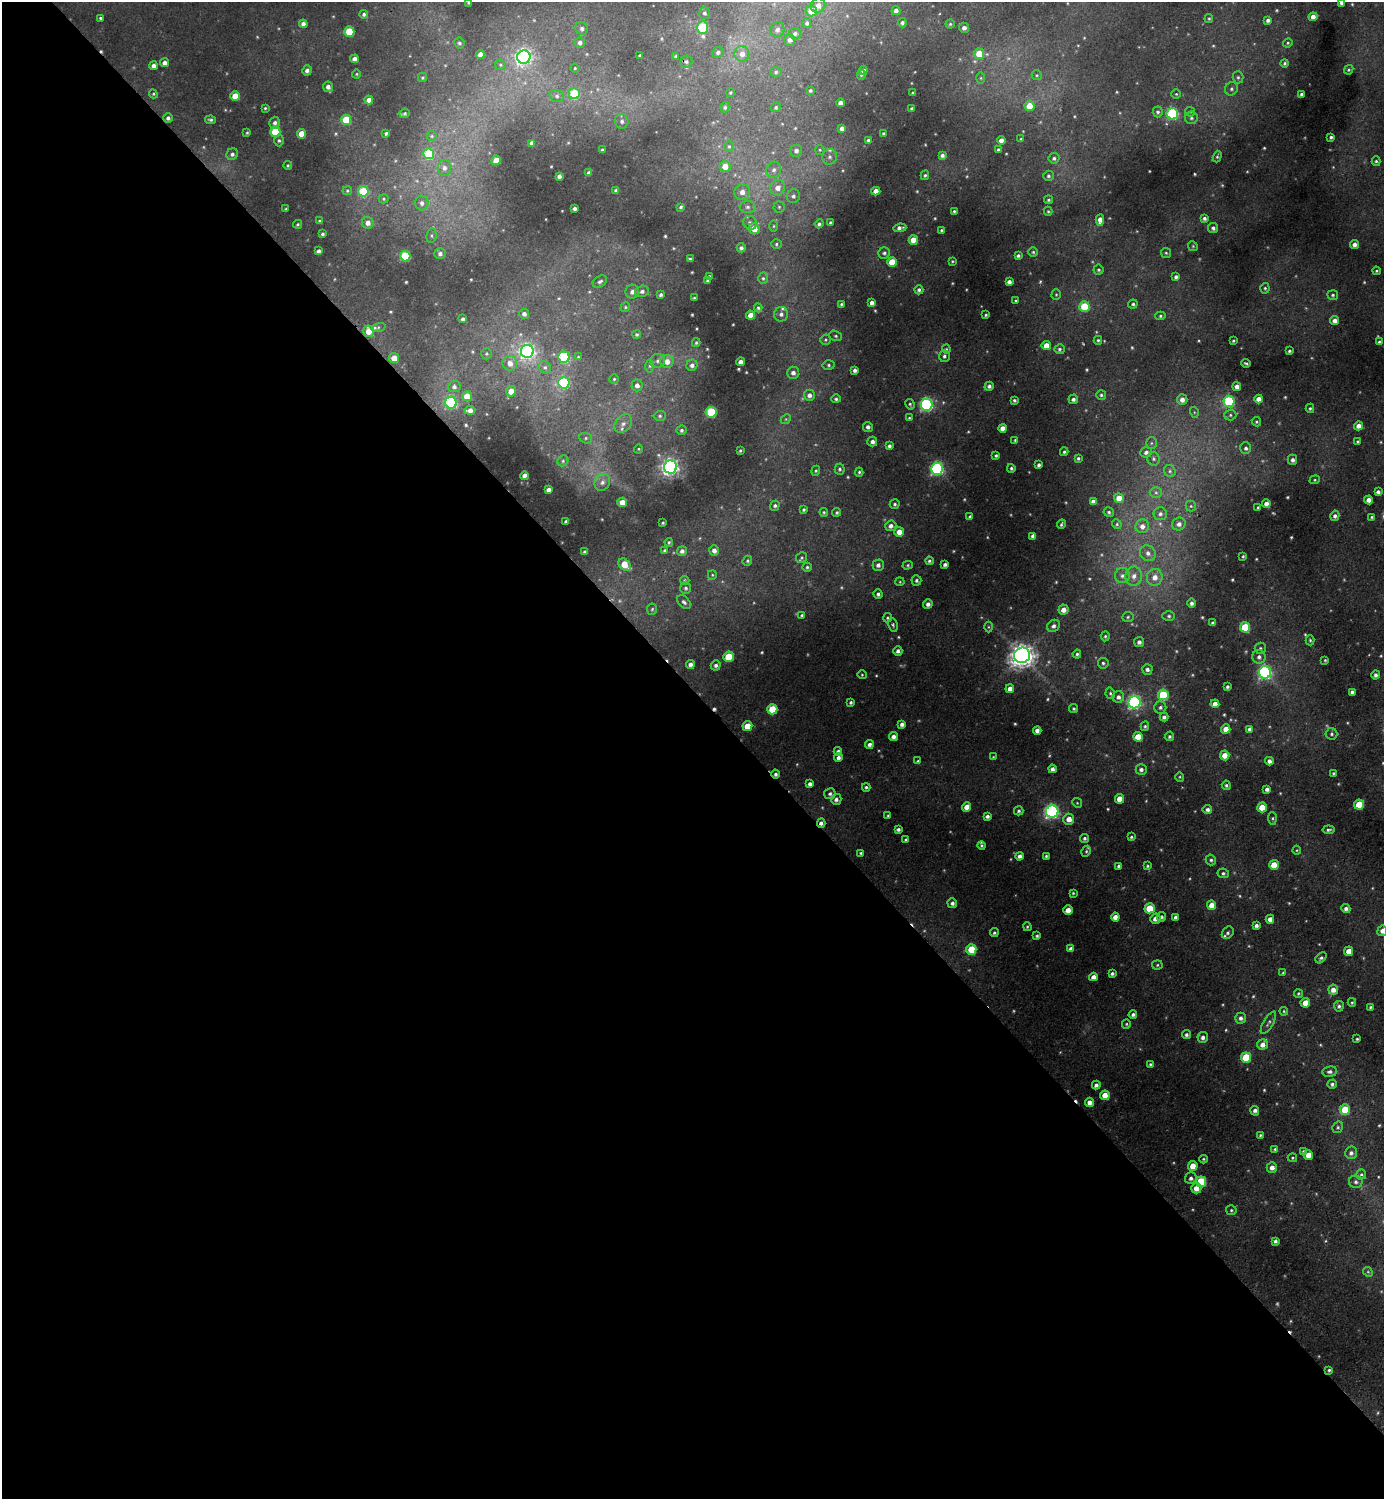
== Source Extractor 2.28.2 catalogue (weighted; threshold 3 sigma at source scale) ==
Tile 9 of 4 x 4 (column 1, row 3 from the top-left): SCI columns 164-1545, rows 1502-2998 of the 5996 x 5997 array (HDU 1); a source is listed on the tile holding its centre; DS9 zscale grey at full resolution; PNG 1386 x 1501 px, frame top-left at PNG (2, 2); each listed source drawn as its Kron ellipse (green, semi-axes under 4 px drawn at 4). Shown black and unused: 54% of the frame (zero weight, under 2 of 3 exposures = <1% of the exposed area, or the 3 px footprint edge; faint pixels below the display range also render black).
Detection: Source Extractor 2.28.2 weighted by HDU 2 'WHT'; one run over the whole footprint, this tile lists its part. Background 0.0504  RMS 0.0059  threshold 0.0267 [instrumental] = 3 sigma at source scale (4.5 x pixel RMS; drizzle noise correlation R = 1.50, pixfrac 1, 0.05/0.05 arcsec/px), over >= 5 px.
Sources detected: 600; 18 too faint to see at this stretch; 4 cosmic-ray / hot-pixel residue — neither listed nor drawn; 7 inside a brighter listed object's ellipse — not listed separately; of the other 571, all 500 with FLUX_AUTO >= 0.65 (the completeness limit of this list) listed and drawn (71 fainter detections not listed), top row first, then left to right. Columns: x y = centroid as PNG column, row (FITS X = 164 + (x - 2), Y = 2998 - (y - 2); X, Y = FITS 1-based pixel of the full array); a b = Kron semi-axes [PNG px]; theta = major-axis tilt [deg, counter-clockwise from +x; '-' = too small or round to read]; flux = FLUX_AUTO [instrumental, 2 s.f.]
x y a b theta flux
1341 2 4 3 - 2.2
468 3 4 3 - 0.66
818 5 7 7 - 4.5
811 11 5 5 - 9
896 11 4 4 - 2.6
704 13 6 5 - 1.5
364 14 4 4 - 1.4
1313 17 4 4 - 3.4
100 18 3 3 - 0.84
1209 19 4 4 - 0.77
1268 20 4 4 - 1.9
807 23 5 4 - 1.5
902 23 4 4 - 1.6
303 24 4 4 - 3.1
950 24 4 4 - 0.92
582 28 6 6 - 1.7
703 28 6 5 - 42
964 28 5 5 - 2.6
777 29 7 6 - 2.4
349 32 5 5 - 21
795 33 6 5 - 1.8
789 40 6 5 - 2.2
459 43 5 5 - 1.4
580 43 5 5 - 2
1288 43 5 4 - 0.82
718 52 5 5 - 1.6
480 54 4 4 - 4.6
742 54 8 7 - 4.5
979 54 5 5 - 13
640 55 3 3 - 0.8
676 56 3 3 - 1.1
524 57 7 6 - 200
355 59 4 4 - 3.4
686 62 6 5 - 1.5
164 63 4 4 - 3
1285 63 4 4 - 0.99
500 65 6 5 - 0.96
153 66 4 4 - 2.6
575 68 4 4 - 0.71
307 70 5 4 - 2.3
863 70 4 4 - 2.5
1349 70 5 4 - 0.96
776 72 5 5 - 1.1
356 74 4 4 - 0.68
861 75 5 4 - 1
1037 75 5 4 - 0.92
1238 77 6 5 - 1.3
422 78 4 4 - 0.93
981 78 6 4 -90 0.81
328 87 5 5 - 2.7
1231 89 7 6 - 1.6
810 91 4 3 - 0.98
730 93 5 4 - 0.84
913 93 3 3 - 1.1
153 94 5 4 - 0.74
574 94 5 5 - 30
1176 94 5 5 - 0.78
1301 94 3 3 - 1.1
235 96 5 5 - 12
557 96 7 5 -17 1.7
369 100 4 4 - 4.1
840 103 4 4 - 3.4
1029 106 5 5 - 13
725 107 5 4 - 1.1
776 107 5 4 - 0.85
265 108 3 3 - 0.67
912 109 4 3 - 1.6
1158 112 5 5 - 1.4
1190 112 5 5 - 0.8
405 113 5 4 - 1
1172 114 6 5 - 69
168 118 5 4 - 1.7
1191 118 6 6 - 1.6
210 120 5 3 - 1.1
346 120 5 5 - 20
622 121 7 6 - 2.1
275 123 6 5 - 2
842 128 4 4 - 2.7
275 132 5 5 - 25
247 133 4 3 - 0.7
386 133 3 3 - 0.94
301 134 5 4 - 9.1
883 134 3 3 - 0.98
432 136 5 4 - 0.79
1331 137 3 3 - 1.3
1021 139 4 4 - 0.74
279 140 6 4 -89 1.2
868 140 4 3 - 1.1
1001 141 4 4 - 4.3
532 143 4 4 - 1.9
729 146 5 5 - 0.92
602 150 3 3 - 1.1
820 150 5 4 - 0.84
998 150 4 3 - 0.97
796 151 6 6 - 2.7
232 154 6 5 - 1.9
429 154 5 5 - 31
942 155 4 4 - 1.8
830 157 8 7 - 2.1
1217 157 6 3 72 0.86
1054 158 5 5 - 1.5
496 160 5 4 - 11
1376 161 5 4 - 1.1
288 165 4 3 - 0.78
725 166 5 5 - 7.5
444 168 8 6 80 2.7
774 170 8 7 - 2.7
589 173 4 3 - 1.9
925 175 5 4 - 0.98
559 176 4 3 - 1.9
1048 176 5 5 - 1.3
778 188 8 7 - 4.9
347 191 5 4 - 0.74
363 191 5 5 - 27
616 191 4 3 - 1.7
876 191 4 4 - 4.9
742 192 8 8 - 4.1
793 196 7 6 - 2.2
384 199 5 4 - 0.78
1048 200 4 4 - 1.1
422 203 7 6 - 2.8
681 207 3 3 - 0.9
748 207 8 6 0 1.9
779 207 5 5 - 1.1
286 209 4 4 - 0.77
575 209 3 3 - 1.7
954 211 3 3 - 0.84
1048 211 4 4 - 0.81
1204 218 4 4 - 1.6
1100 220 6 4 86 4.2
319 221 4 4 - 0.76
368 223 6 6 - 3.8
750 223 7 6 - 2.5
830 223 3 3 - 1.1
298 224 5 4 - 0.82
819 224 4 4 - 1.3
774 226 6 4 89 0.84
900 228 7 4 6 2.2
1213 228 5 5 - 1.7
754 229 6 5 - 7.6
941 230 4 3 - 0.77
323 234 4 3 - 1.2
431 236 7 5 85 1.3
913 240 5 4 - 8.1
776 244 5 4 - 1.1
1354 244 4 4 - 2.6
1193 246 5 4 - 0.8
741 248 4 4 - 1.7
318 251 4 3 - 1.8
1033 252 4 4 - 0.96
884 253 6 5 - 1.4
1166 253 5 5 - 0.88
440 254 6 5 - 2
405 256 5 5 - 34
1018 256 4 3 - 1.3
690 259 3 3 - 0.82
952 261 4 3 - 0.66
892 262 5 5 - 13
1099 270 5 5 - 1
1376 271 4 3 - 0.78
709 276 4 3 - 0.96
1176 277 4 3 - 1.6
763 278 5 5 - 1.2
707 280 3 3 - 0.89
600 281 8 5 31 1.7
1009 282 4 4 - 2.3
1265 288 5 4 - 0.98
919 290 4 4 - 1.4
642 291 7 5 15 2.1
632 292 7 7 - 3
1056 294 5 4 - 0.73
661 295 4 3 - 1.3
1333 295 5 5 - 1.2
694 298 3 3 - 0.7
1016 300 3 3 - 1.1
872 303 4 3 - 2.4
841 304 4 3 - 0.83
1133 304 5 4 - 1.2
625 307 5 4 - 0.85
1084 307 5 5 - 24
758 308 4 4 - 0.92
524 314 5 5 - 2.1
781 314 7 7 - 2.6
750 315 4 4 - 4.4
986 315 3 2 - 0.76
1160 316 5 4 - 0.99
463 319 4 3 - 1.6
1335 321 4 4 - 3.5
378 327 7 4 20 1.1
368 331 6 5 - 7.3
637 334 4 4 - 1.1
836 336 6 5 - 1.1
825 340 5 5 - 0.93
1098 340 4 4 - 0.93
1233 341 3 3 - 0.79
1379 342 4 3 - 1.2
696 343 4 3 - 0.88
1046 345 4 4 - 7.5
946 349 4 4 - 0.72
1059 349 5 5 - 1.3
527 351 6 6 - 180
1289 351 3 3 - 1.1
487 354 6 5 - 0.95
944 356 6 5 - 1.6
564 357 5 5 - 47
578 357 4 4 - 0.66
394 358 5 5 - 6.6
658 361 7 6 - 2.1
667 361 6 6 - 5
741 362 4 4 - 3.7
510 363 7 7 - 4.6
1246 363 4 3 - 0.96
692 365 5 5 - 2.1
829 365 6 5 - 1.1
649 366 6 4 -89 1
545 367 6 5 - 1.5
855 370 4 4 - 2
793 373 6 6 - 2.7
614 379 4 4 - 0.79
564 383 6 5 - 51
637 385 6 5 - 3.1
989 386 4 4 - 1.8
454 387 6 5 - 1.6
1237 387 4 4 - 3.1
511 391 5 5 - 6.1
809 395 5 5 - 2.8
1101 395 5 4 - 1.2
467 396 5 5 - 8.9
836 399 5 4 - 1.3
1073 399 5 4 - 2
1259 399 4 4 - 4.8
1014 400 4 3 - 0.99
1182 400 5 5 - 3.8
1229 401 5 5 - 63
451 403 6 6 - 75
910 404 5 4 - 1
927 405 6 6 - 110
1310 408 4 4 - 1
470 410 5 4 - 3.7
711 412 5 5 - 41
1194 412 5 3 - 0.71
1230 415 6 5 - 1.2
660 416 6 5 - 1.2
909 418 4 4 - 0.71
786 419 5 4 - 0.82
1256 422 5 4 - 0.82
623 424 10 7 48 3.4
1358 426 4 4 - 3.9
868 427 5 5 - 2
1003 428 4 4 - 5.2
681 430 5 5 - 1.2
586 438 6 5 - 1.2
1015 440 4 4 - 0.74
1357 441 4 3 - 0.69
872 442 5 5 - 2.6
1151 443 6 5 - 1
889 446 4 4 - 1.7
1246 448 6 5 - 1.8
638 449 4 4 - 0.65
740 450 3 3 - 0.8
1064 452 4 3 - 1
1146 452 6 5 - 2.3
996 455 3 3 - 0.97
1078 458 3 3 - 0.94
1153 459 7 6 - 1.5
1292 460 5 5 - 2.2
563 461 6 5 - 1.2
1039 465 4 3 - 1.5
670 467 6 6 - 240
1011 468 4 4 - 1.1
840 469 5 5 - 1.3
937 469 6 6 - 120
816 471 5 4 - 0.77
1170 471 6 5 - 1.5
859 472 4 4 - 0.96
525 476 4 4 - 4.8
1315 480 5 4 - 0.76
602 482 9 7 59 3.3
548 490 4 4 - 2.4
1156 492 6 5 - 1.5
1378 492 4 4 - 1.9
1119 498 5 4 - 9.4
1369 500 4 4 - 4.1
622 502 5 4 - 5.7
1093 502 4 4 - 2.4
895 504 5 5 - 1.1
1266 504 4 4 - 4.5
775 506 5 4 - 1.4
1191 506 5 5 - 0.96
1258 507 3 2 - 0.79
804 510 4 4 - 0.99
824 512 4 3 - 0.78
837 512 4 4 - 1
1109 512 5 4 - 1.1
1160 514 7 6 - 2.1
1335 516 5 4 - 2
970 517 4 3 - 1.3
1372 517 4 3 - 0.79
566 522 4 3 - 1.5
663 523 3 3 - 0.7
1061 524 5 3 - 0.98
1117 524 5 4 - 0.88
1179 524 7 6 - 3
891 526 5 5 - 2.7
1142 526 7 6 - 4.1
899 532 5 5 - 6.6
1033 536 4 4 - 2.5
669 542 4 3 - 0.81
665 550 4 4 - 0.9
682 551 5 4 - 2.4
714 551 5 4 - 3.1
585 552 4 3 - 1.6
1148 553 8 7 - 3.2
1243 556 4 3 - 0.76
802 557 6 5 - 0.9
747 561 5 4 - 1
929 561 4 4 - 1.1
945 564 3 3 - 1.7
625 565 7 5 -43 13
878 565 5 5 - 2.4
908 565 5 4 - 0.87
807 567 4 4 - 0.97
712 575 5 4 - 0.72
1122 576 7 7 - 2.8
1134 576 9 8 - 4.5
1155 577 8 8 - 5.1
685 580 4 4 - 0.81
916 580 5 5 - 1.3
900 582 4 4 - 0.67
686 588 6 5 - 1.4
878 594 4 4 - 1.7
684 602 8 5 -42 1.8
1191 603 5 4 - 1.9
928 604 5 4 - 2.3
652 609 6 5 - 1
1064 610 5 5 - 4.8
802 615 4 3 - 0.99
1169 616 6 5 - 1.3
1128 617 5 5 - 1
887 618 5 4 - 0.93
1213 623 4 4 - 1.7
893 625 7 4 -79 1.1
1053 626 7 5 38 2.3
988 627 5 3 - 0.67
1245 627 5 5 - 24
1105 636 5 4 - 0.98
1310 640 5 4 - 0.89
1139 642 5 5 - 2.2
1260 648 6 5 - 1.4
898 651 5 4 - 2
1077 654 4 3 - 1.1
1022 655 8 7 - 570
729 657 5 5 - 19
1259 657 7 6 - 2.3
1325 660 3 3 - 0.72
1103 663 5 5 - 1.3
690 664 4 4 - 2.6
716 665 5 5 - 1.8
1147 669 5 5 - 2.3
1265 672 6 6 - 120
862 675 4 4 - 0.72
1375 675 5 4 - 1.9
1227 687 3 3 - 1.4
1010 689 4 4 - 3.4
1352 692 4 4 - 1.8
1110 693 6 4 -78 1.1
1163 695 5 5 - 32
1118 697 6 5 - 2.4
851 702 4 3 - 1.1
1134 702 6 6 - 140
1215 704 4 4 - 4.6
1160 707 6 6 - 1.6
772 709 5 5 - 21
1074 709 5 4 - 1.1
1164 717 4 4 - 1.8
902 724 4 4 - 2.4
747 726 5 5 - 10
1145 726 5 4 - 0.96
1226 729 5 4 - 7.2
1249 729 4 3 - 1.9
1037 730 4 4 - 3.3
1332 734 6 6 - 1.3
893 736 4 4 - 3
1169 736 5 4 - 1.2
1138 737 5 4 - 11
869 744 4 4 - 2.1
838 751 4 4 - 1.8
1225 755 5 4 - 6.6
993 757 4 4 - 0.67
838 758 4 4 - 2.2
918 761 4 3 - 0.79
1269 761 4 4 - 2.8
1052 769 4 4 - 2.4
1141 769 5 5 - 2.3
1333 773 3 2 - 0.67
776 774 4 4 - 1.5
1180 777 4 4 - 0.69
810 784 4 4 - 2.4
1226 785 5 4 - 1.2
866 787 4 4 - 1.1
1267 789 4 4 - 2.2
830 794 6 5 - 1.6
836 799 5 5 - 2.2
1120 799 5 4 - 7.8
1077 803 5 4 - 0.74
1359 805 5 5 - 23
967 807 5 4 - 5.9
1262 807 5 5 - 11
1207 810 5 4 - 1.9
1019 811 5 4 - 1.3
1052 812 6 6 - 150
888 816 3 3 - 0.66
987 816 4 4 - 1.9
1272 818 6 4 -86 0.94
1069 819 5 5 - 5.6
821 823 5 4 - 2.1
898 829 4 3 - 1.5
1328 830 6 3 8 1.3
1131 837 4 3 - 0.89
1084 838 4 4 - 1.3
906 840 3 3 - 1.1
981 845 4 4 - 0.86
1297 850 4 4 - 0.67
1086 851 6 4 62 0.86
861 853 3 3 - 0.77
1020 856 4 4 - 2.3
1046 856 3 3 - 0.88
1211 860 5 5 - 1.3
1274 865 5 5 - 9.8
1119 866 4 3 - 1.6
1147 866 4 3 - 0.8
1223 873 6 5 - 1.3
1073 893 4 4 - 0.74
952 903 5 4 - 2
1211 905 5 4 - 6.1
1150 908 5 5 - 21
1346 908 4 4 - 2.2
1068 910 4 4 - 5.9
1115 917 4 4 - 4.1
1161 917 5 4 - 1.6
1175 917 4 3 - 1.8
1155 919 5 5 - 3.8
1270 919 4 4 - 4
1256 925 4 3 - 2
1027 927 4 3 - 0.73
1382 931 5 5 - 3.2
994 933 4 4 - 1.2
1228 933 7 5 51 1.5
1037 936 4 4 - 1.1
971 949 5 5 - 22
1071 949 4 4 - 3.2
1349 951 4 4 - 6.1
1321 958 6 4 42 1.4
1157 965 5 4 - 0.92
1283 973 4 3 - 0.77
1112 974 3 3 - 1.6
1093 977 4 4 - 3.7
1333 990 5 5 - 4.2
1298 993 4 4 - 0.88
1352 1002 4 4 - 0.78
1305 1003 5 4 - 8
1339 1006 5 5 - 1.6
1370 1007 3 3 - 0.8
1284 1011 4 3 - 0.7
1133 1015 4 4 - 1.7
1241 1018 5 5 - 2.3
1268 1023 13 5 59 1.7
1126 1024 5 4 - 0.88
1186 1035 4 4 - 1.6
1203 1037 5 5 - 2.4
1357 1039 3 3 - 0.74
1262 1045 5 5 - 4
1246 1057 5 5 - 25
1150 1064 4 4 - 1
1330 1072 7 5 7 1.9
1332 1084 4 4 - 1.6
1096 1085 4 4 - 2.1
1105 1095 5 4 - 8.5
1089 1102 4 4 - 3.8
1345 1110 5 5 - 20
1255 1111 5 4 - 2
1338 1127 6 5 - 1
1260 1135 4 3 - 0.82
1275 1149 4 3 - 1
1303 1151 4 4 - 0.97
1351 1153 6 6 - 2.2
1308 1155 5 4 - 6.5
1292 1158 4 4 - 0.78
1203 1159 4 3 - 0.75
1193 1166 5 4 - 9
1272 1167 5 5 - 4.2
1361 1174 5 5 - 1.6
1191 1178 6 6 - 2.3
1201 1182 5 5 - 33
1356 1182 7 6 - 1.9
1196 1188 5 5 - 5.1
1231 1210 5 5 - 0.96
1275 1241 4 4 - 1.9
1368 1272 5 4 - 0.87
1329 1370 3 3 - 1.1
Overlapping masked pixels (flux is a lower limit): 2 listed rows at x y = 776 774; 821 823
Isophote crosses this tile's border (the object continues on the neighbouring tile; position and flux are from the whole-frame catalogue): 2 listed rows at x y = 1341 2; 1382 931